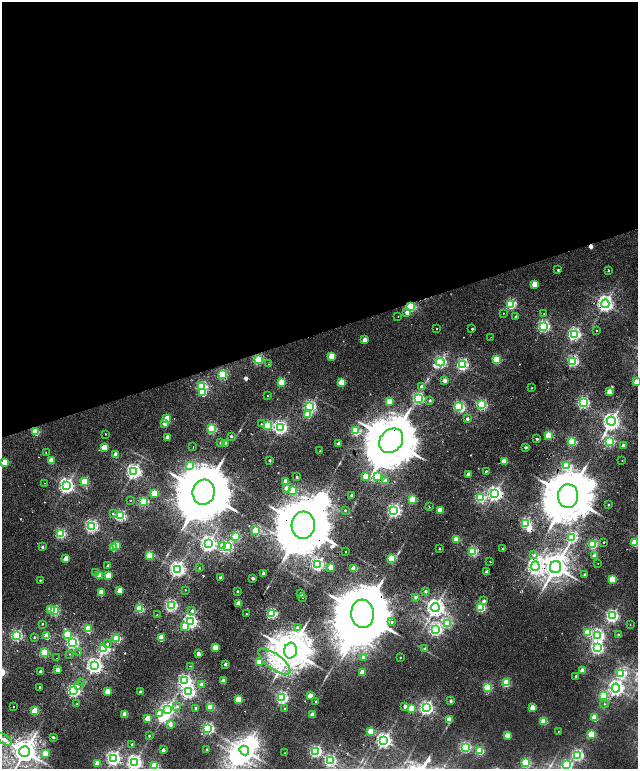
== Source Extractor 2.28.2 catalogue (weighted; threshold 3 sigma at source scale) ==
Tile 2 of 4 x 4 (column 2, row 1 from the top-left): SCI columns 1507-2777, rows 4827-6359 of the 5576 x 6577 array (HDU 1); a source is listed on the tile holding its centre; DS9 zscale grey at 2 x 2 block average (1 PNG px = mean of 2 x 2 image px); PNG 640 x 771 px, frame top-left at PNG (2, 2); each listed source drawn as its Kron ellipse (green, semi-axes under 4 px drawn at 4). Shown black and unused: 44% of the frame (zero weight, under 2 of 6 exposures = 9% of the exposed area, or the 3 px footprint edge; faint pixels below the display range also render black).
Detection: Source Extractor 2.28.2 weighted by HDU 2 'WHT'; one run over the whole footprint, this tile lists its part. Background 0.0104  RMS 0.0064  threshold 0.0261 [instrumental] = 3 sigma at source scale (4.09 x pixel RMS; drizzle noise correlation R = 1.36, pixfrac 0.8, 0.0396/0.0396 arcsec/px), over >= 5 px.
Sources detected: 307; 11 inside a brighter object's white glare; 10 cosmic-ray / hot-pixel residue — neither listed nor drawn; the other 286 listed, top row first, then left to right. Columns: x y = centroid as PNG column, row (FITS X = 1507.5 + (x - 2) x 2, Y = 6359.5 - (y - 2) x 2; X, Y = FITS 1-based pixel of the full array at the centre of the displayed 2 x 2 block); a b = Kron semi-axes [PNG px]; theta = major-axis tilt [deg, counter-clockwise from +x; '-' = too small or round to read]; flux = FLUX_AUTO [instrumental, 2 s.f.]
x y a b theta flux
558 270 2 2 - 1.7
608 270 2 2 - 2.3
534 284 3 3 - 24
511 304 3 3 - 150
605 304 4 4 - 550
411 307 3 3 - 140
407 312 4 3 - 7.9
503 313 2 2 - 1.5
544 314 2 2 - 0.88
398 316 2 2 - 2.5
516 317 3 2 - 2
543 326 4 3 - 250
437 329 2 2 - 1.6
472 329 2 2 - 1.6
596 330 2 2 - 2.3
574 334 4 3 - 290
491 337 2 2 - 0.58
365 340 3 2 - 13
331 356 3 3 - 30
259 359 3 3 - 130
497 360 4 3 - 90
573 361 3 3 - 200
440 362 4 4 - 250
269 364 2 2 - 1.3
462 365 3 3 - 210
222 375 3 3 - 120
444 380 2 2 - 8.8
282 382 3 3 - 64
341 382 3 3 - 48
636 382 3 3 - 19
421 386 3 3 - 3
202 387 3 3 - 180
531 388 2 2 - 0.81
609 392 3 3 - 17
203 393 3 3 - 50
268 396 2 2 - 0.89
418 398 3 3 - 210
430 400 2 2 - 2.6
389 401 3 3 - 27
583 403 3 3 - 240
482 405 3 3 - 170
310 406 3 3 - 220
459 406 3 3 - 140
308 414 3 3 - 52
167 419 3 3 - 52
467 419 3 2 - 3.9
611 421 4 4 - 440
164 423 3 3 - 10
261 424 2 2 - 3.8
268 426 3 3 - 94
280 427 4 4 - 320
211 429 3 3 - 140
35 431 3 3 - 64
355 431 3 3 - 120
105 434 2 2 - 2.5
549 435 3 3 - 87
231 436 2 2 - 2.2
167 437 3 2 - 12
537 439 2 2 - 2
391 441 13 10 48 9500
609 441 3 3 - 170
572 442 3 3 - 130
220 443 3 2 - 2.6
226 443 2 2 - 7.2
338 443 2 2 - 4
623 446 3 2 - 7.6
193 447 2 2 - 5.3
525 447 4 3 - 2.6
104 448 3 3 - 48
320 451 2 2 - 0.89
46 452 2 2 - 0.95
115 455 3 2 - 16
51 460 3 3 - 34
270 460 2 2 - 2.9
504 461 3 3 - 29
622 461 2 2 - 0.6
5 462 3 3 - 54
567 465 3 3 - 99
190 466 3 3 - 32
134 471 4 4 - 410
486 471 2 2 - 8
468 474 2 2 - 7.5
366 476 3 3 - 27
297 477 2 2 - 2.3
377 477 3 3 - 63
286 481 3 3 - 21
386 481 3 3 - 10
84 482 3 3 - 70
45 483 2 2 - 0.71
66 486 4 4 - 450
286 488 4 3 - 7.6
293 490 3 3 - 71
204 492 12 11 - 13000
154 493 3 3 - 53
495 494 4 4 - 430
352 495 3 2 - 3.1
568 496 12 10 88 8200
481 497 3 3 - 140
413 499 3 3 - 73
130 500 2 2 - 1.6
143 502 3 3 - 130
608 505 2 2 - 1
429 506 2 2 - 2.4
345 510 3 2 - 1.3
440 510 3 3 - 25
394 511 3 3 - 320
113 514 2 2 - 2.9
120 516 3 3 - 180
526 523 3 3 - 160
303 525 13 11 86 13000
91 526 4 3 - 260
256 530 3 3 - 110
61 534 3 3 - 160
236 537 3 3 - 99
572 538 4 3 - 190
456 539 3 3 - 51
604 542 2 2 - 12
634 542 3 3 - 60
208 544 4 4 - 520
593 544 3 3 - 110
223 545 3 3 - 19
116 546 3 3 - 41
42 547 3 3 - 2.5
227 547 3 3 - 200
113 548 3 3 - 25
439 548 3 2 - 0.97
503 549 2 2 - 2.6
473 551 3 3 - 150
346 552 2 2 - 0.76
150 555 3 3 - 86
534 555 3 3 - 3
594 556 3 2 - 13
66 559 3 3 - 25
391 559 3 3 - 82
490 561 2 2 - 2.6
598 563 2 2 - 0.61
318 564 3 3 - 250
108 566 3 2 - 3.6
535 566 5 4 - 420
331 567 3 3 - 27
555 567 6 5 - 1700
199 568 2 2 - 0.91
354 568 3 3 - 35
177 569 4 4 - 490
487 572 3 2 - 6.8
96 573 3 3 - 2.5
264 573 2 2 - 8.7
99 575 3 3 - 42
108 575 3 3 - 28
585 575 2 2 - 6
220 578 2 2 - 7
253 578 2 2 - 4.5
612 579 3 3 - 67
40 580 2 2 - 1.3
120 590 3 3 - 28
185 590 2 2 - 1.4
237 591 2 2 - 1.3
426 591 3 3 - 2.7
101 593 3 3 - 41
301 594 2 2 - 3.7
415 597 4 3 - 3.4
303 598 2 2 - 1.8
484 601 3 3 - 4.7
239 603 3 3 - 24
171 605 3 3 - 230
435 607 4 4 - 720
481 607 3 3 - 130
50 609 4 3 - 10
140 609 3 3 - 100
54 611 3 3 - 150
192 611 3 3 - 3.8
272 613 3 3 - 170
246 614 2 2 - 1.1
363 614 14 11 -84 16000
157 615 2 2 - 6.1
612 616 4 3 - 300
190 622 4 3 - 350
392 622 3 2 - 1.4
447 623 3 3 - 93
42 624 2 2 - 4.7
630 624 3 2 - 0.59
184 627 4 4 - 18
297 628 4 3 - 2.7
88 629 3 3 - 73
435 629 4 4 - 280
588 632 3 3 - 69
67 634 3 3 - 66
598 635 4 4 - 210
618 635 3 2 - 1.5
16 636 3 3 - 220
47 636 3 3 - 37
34 637 3 2 - 1.5
117 638 3 3 - 100
161 638 3 3 - 43
72 643 4 3 - 250
107 644 2 2 - 6
215 648 3 3 - 36
425 648 4 3 - 1.9
597 648 4 4 - 290
104 649 3 3 - 190
290 650 8 6 78 4200
79 652 2 2 - 1
44 653 3 3 - 120
70 654 3 2 - 0.79
198 654 3 2 - 10
363 657 3 3 - 4.1
400 657 2 2 - 0.87
57 658 2 2 - 0.63
274 661 19 7 -38 31
259 662 3 3 - 56
225 664 2 2 - 4.5
95 666 4 4 - 510
190 666 2 2 - 0.73
57 670 3 2 - 11
41 671 2 2 - 6.5
582 671 3 3 - 18
362 672 3 3 - 29
621 673 4 3 - 160
576 676 3 2 - 2.2
185 681 4 4 - 280
223 681 2 2 - 12
82 683 2 2 - 1.1
506 683 3 3 - 77
202 684 3 3 - 8.8
78 686 3 2 - 3
39 687 2 2 - 1.1
487 687 3 3 - 96
616 688 4 4 - 510
73 691 3 3 - 290
107 692 3 3 - 30
140 692 2 2 - 3.2
188 692 4 4 - 320
310 696 3 3 - 32
603 696 3 3 - 82
282 698 3 3 - 280
238 699 3 3 - 57
315 701 3 2 - 1.1
451 701 3 2 - 3.6
77 704 2 2 - 1.1
604 704 4 3 - 1.7
13 706 2 2 - 2.8
177 706 4 3 - 3.9
405 706 3 3 - 8.7
210 707 3 3 - 73
196 708 2 2 - 3.6
412 708 3 3 - 55
426 708 4 4 - 360
532 708 3 3 - 18
167 709 4 4 - 320
285 709 2 2 - 2.5
35 711 3 3 - 75
160 713 3 3 - 20
125 714 3 3 - 32
312 715 3 2 - 17
594 718 3 3 - 49
148 719 3 3 - 33
449 720 3 3 - 30
544 721 3 3 - 60
170 724 3 3 - 9.4
208 728 3 3 - 240
371 731 3 3 - 30
558 731 2 2 - 0.54
591 734 3 3 - 77
507 735 3 3 - 25
149 736 2 2 - 1.6
53 737 2 2 - 2.5
4 739 8 4 -34 8.7
384 741 4 4 - 480
132 744 2 2 - 2.6
465 747 3 3 - 190
207 749 2 2 - 1.5
163 750 3 2 - 7.6
244 750 5 4 - 1100
316 751 3 3 - 240
480 751 3 3 - 78
25 752 5 5 - 1700
285 753 2 2 - 0.54
45 754 3 3 - 33
577 755 4 3 - 220
113 758 4 4 - 380
330 761 3 3 - 260
135 762 4 4 - 440
98 763 3 3 - 26
526 763 3 3 - 120
566 765 4 4 - 130
155 766 3 3 - 83
Overlapping masked pixels (flux is a lower limit): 15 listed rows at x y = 605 304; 411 307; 573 361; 462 365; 391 441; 204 492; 495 494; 568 496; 429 506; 120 516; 303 525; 535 566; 555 567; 363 614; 259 662
Isophote crosses this tile's border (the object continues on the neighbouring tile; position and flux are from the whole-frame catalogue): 6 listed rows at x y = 636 382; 634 542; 25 752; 135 762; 566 765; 155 766